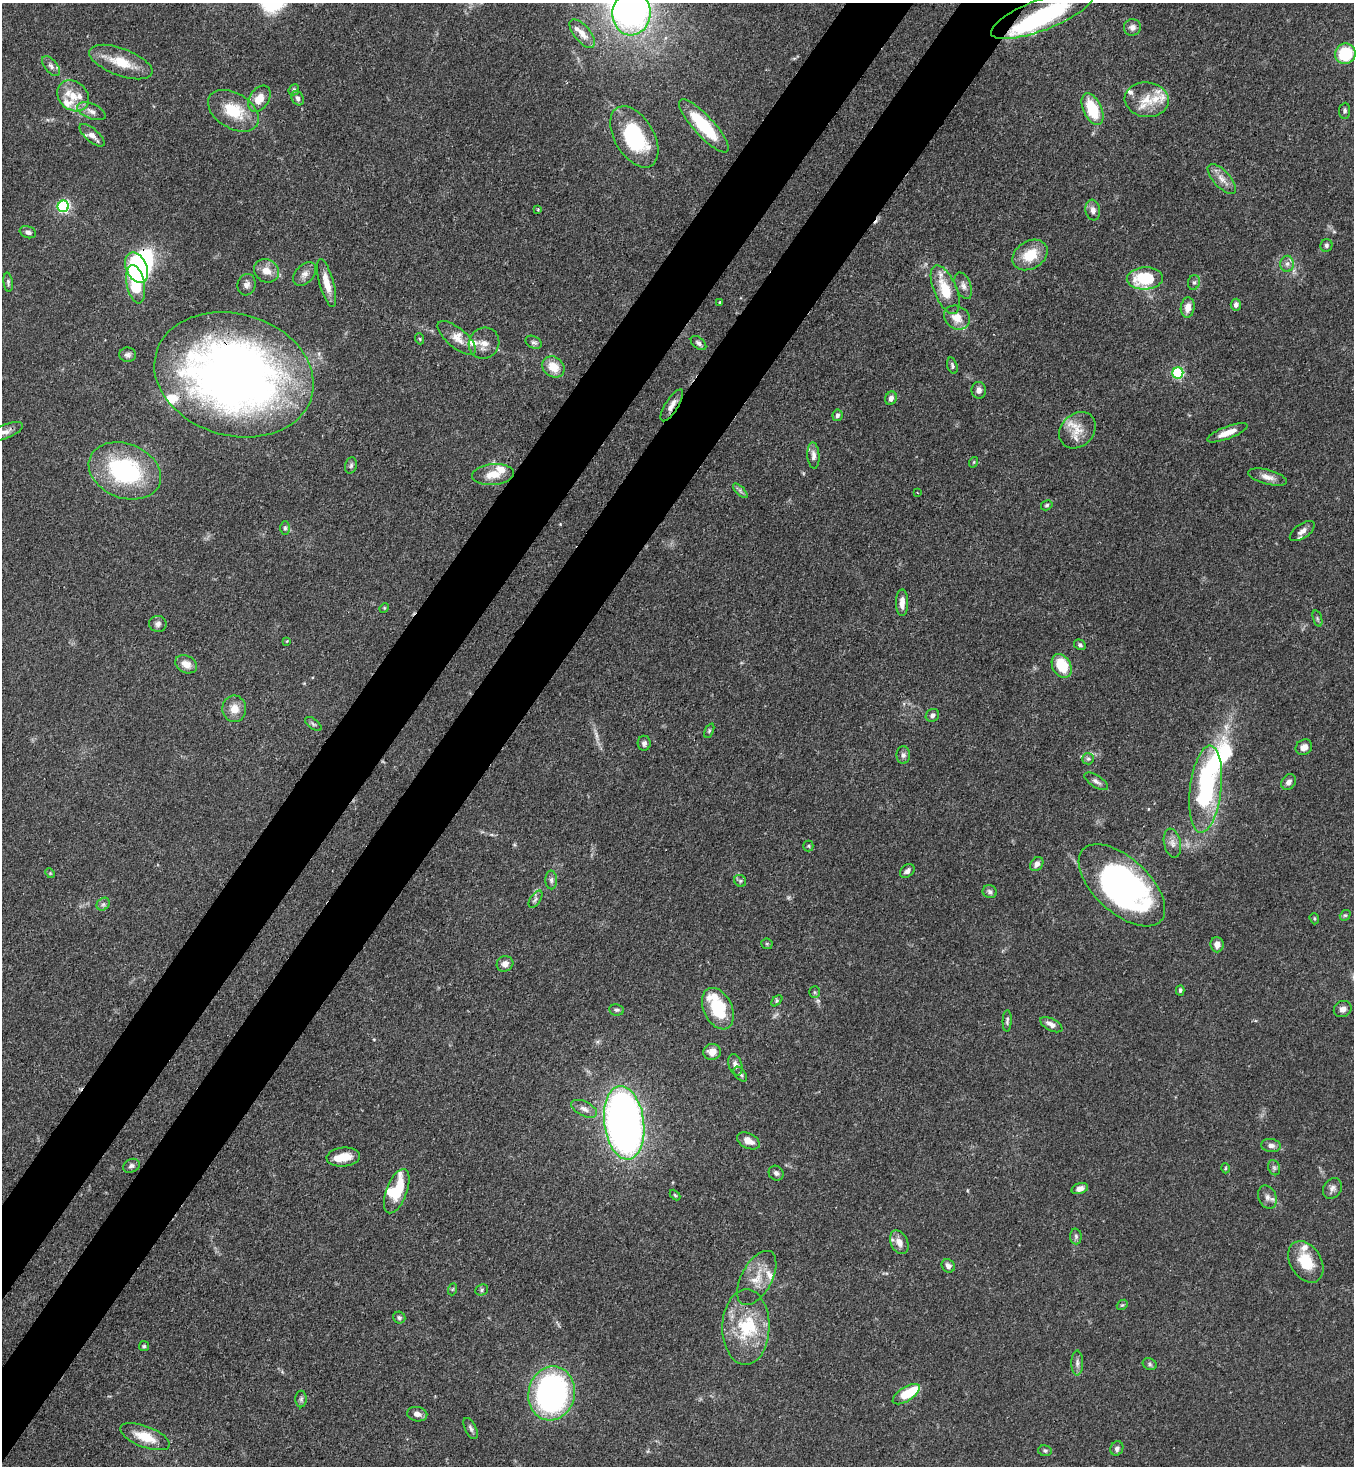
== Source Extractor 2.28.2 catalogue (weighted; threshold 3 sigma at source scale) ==
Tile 7 of 4 x 4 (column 3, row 2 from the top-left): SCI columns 3070-4421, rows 2990-4453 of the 5999 x 5977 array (HDU 1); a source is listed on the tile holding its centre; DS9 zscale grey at full resolution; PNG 1356 x 1468 px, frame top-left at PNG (2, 3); each listed source drawn as its Kron ellipse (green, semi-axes under 4 px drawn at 4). Shown black and unused: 9% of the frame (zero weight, under 3 of 4 exposures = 7% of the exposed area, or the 3 px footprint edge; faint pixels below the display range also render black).
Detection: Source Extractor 2.28.2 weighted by HDU 2 'WHT'; one run over the whole footprint, this tile lists its part. Background 0.0905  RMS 0.0038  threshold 0.017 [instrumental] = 3 sigma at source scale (4.5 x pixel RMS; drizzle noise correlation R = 1.50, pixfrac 1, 0.05/0.05 arcsec/px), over >= 5 px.
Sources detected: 179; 2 too faint to see at this stretch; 5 inside a brighter object's white glare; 1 cosmic-ray / hot-pixel residue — neither listed nor drawn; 20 inside a brighter listed object's ellipse — not listed separately; the other 151 listed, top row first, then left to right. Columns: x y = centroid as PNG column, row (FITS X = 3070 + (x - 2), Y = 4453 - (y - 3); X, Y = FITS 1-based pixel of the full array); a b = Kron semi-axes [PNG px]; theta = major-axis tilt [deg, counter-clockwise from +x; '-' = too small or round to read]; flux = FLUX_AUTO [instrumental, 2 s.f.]
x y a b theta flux
631 13 22 19 85 41
1042 15 54 15 21 40
1132 27 8 8 - 2.1
582 34 17 8 -50 3.2
1345 54 10 10 - 18
121 62 33 13 -20 10
51 66 12 6 -50 1.6
294 90 6 5 - 0.7
73 96 17 14 -42 7.1
298 98 7 6 - 1.2
259 99 14 9 57 5.2
1147 100 22 17 -6 8.7
1092 109 17 9 -65 15
91 111 15 7 -23 2.5
233 111 28 17 -31 14
1345 111 8 5 84 1
704 126 35 10 -47 22
92 135 15 6 -40 2.4
634 137 34 19 -59 32
1222 179 19 8 -48 3.4
63 206 6 5 - 60
538 210 3 3 - 0.48
1093 210 10 7 -81 2
28 232 8 5 -20 1.5
1326 245 6 6 - 1
1030 255 19 14 31 10
1287 264 8 6 90 1.4
137 268 16 10 -65 61
266 271 13 11 -31 4.4
305 274 14 9 48 2.4
1145 278 18 11 3 20
8 282 9 4 -83 0.83
1194 282 7 6 - 1
327 283 25 7 -74 5.5
136 284 19 9 -79 16
247 285 11 9 73 1.9
963 286 14 7 -69 2
945 290 26 11 -67 11
720 302 4 3 - 0.5
1236 305 6 5 - 1.2
1188 307 10 7 83 3.5
957 317 13 11 -33 5.1
457 338 23 9 -40 4.6
420 339 5 3 - 0.41
533 342 8 6 -28 1.1
484 343 16 15 - 4
698 343 9 5 -40 1.2
128 355 8 7 - 1.2
952 366 8 5 -74 0.85
553 367 12 10 -38 6.6
1178 373 5 5 - 40
234 375 81 61 -16 320
979 390 8 7 - 1.9
891 398 7 5 63 1.8
672 405 18 6 58 2.7
837 415 6 5 - 1
1077 430 20 16 45 6.8
5 432 19 7 21 2.5
1227 433 21 6 21 4.6
813 456 13 6 -86 2
974 462 5 3 - 0.38
351 465 8 6 74 0.89
125 471 37 27 -21 46
493 475 21 10 5 6.4
1267 477 20 7 -15 3.1
740 491 9 3 -45 0.87
917 492 3 2 - 0.22
1047 505 6 4 31 0.69
285 528 7 5 90 0.74
1302 531 14 7 35 2.5
902 603 13 6 90 2.8
384 608 5 4 - 0.38
1317 618 8 3 -71 0.63
158 624 9 8 - 1.5
287 641 4 4 - 0.33
1080 645 6 4 -29 0.82
186 664 11 8 -27 3.6
1062 666 12 9 -62 12
234 709 13 12 - 4.5
932 715 7 6 - 1.4
313 724 9 5 -38 0.73
709 731 8 4 64 0.59
644 743 7 6 - 1.2
1304 747 8 7 - 2.3
903 755 9 6 90 1.1
1088 759 6 5 - 0.83
1096 781 13 6 -33 1.5
1289 782 8 6 54 1.6
1206 789 44 16 83 52
1172 843 14 8 -77 2.4
808 846 5 5 - 0.59
1037 864 7 6 - 1.9
907 871 8 6 40 1.4
50 873 5 4 - 0.41
551 880 9 6 -89 1.2
740 881 6 5 - 0.73
1122 885 53 27 -42 120
990 892 7 6 - 1.1
535 899 10 5 56 1.1
103 904 7 6 - 1
1345 915 6 5 - 0.57
1314 919 6 4 -71 0.49
767 944 5 5 - 0.55
1217 945 8 6 -86 2.5
505 964 8 7 - 2.4
1180 990 5 4 - 0.71
815 992 6 5 - 0.52
777 1001 7 4 45 0.61
718 1009 22 14 -65 19
1343 1009 9 8 - 2
617 1010 7 5 -7 0.85
1007 1021 11 4 88 0.94
1051 1025 12 6 -28 2.4
712 1052 9 8 - 3.8
735 1065 11 6 -73 1.7
740 1074 8 5 -51 0.95
584 1109 14 7 -26 2.4
624 1123 37 20 -82 250
748 1141 12 7 -26 3.3
1271 1145 10 6 -6 1.8
343 1157 17 9 5 5.8
131 1166 8 6 27 1.2
1225 1168 5 3 - 0.42
1274 1168 8 6 -69 0.91
776 1173 8 7 - 1.3
1332 1188 11 8 57 1.8
1080 1189 8 5 18 2
397 1191 23 10 69 20
675 1195 6 3 -45 0.46
1267 1197 12 9 -66 2
1076 1236 8 6 -87 0.89
899 1242 12 8 -64 3.4
1306 1262 22 15 -58 11
948 1266 7 6 - 1.5
757 1278 30 15 61 7.9
453 1289 6 4 70 0.48
482 1290 6 5 - 0.71
1122 1305 6 4 40 0.54
399 1318 6 6 - 0.86
746 1327 38 23 89 21
144 1346 5 5 - 0.6
1077 1363 12 6 90 1.6
1150 1364 7 5 -24 0.85
552 1393 27 23 79 100
906 1394 15 7 33 11
301 1399 8 5 89 0.9
417 1414 10 7 -11 2.1
471 1428 11 5 -63 1.2
145 1437 26 10 -21 9.3
1117 1448 7 6 - 1.3
1045 1451 7 5 -12 0.76
Overlapping masked pixels (flux is a lower limit): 3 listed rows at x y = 121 62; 234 375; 672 405
Isophote crosses this tile's border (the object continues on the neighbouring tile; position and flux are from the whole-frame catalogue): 2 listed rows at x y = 1042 15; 5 432